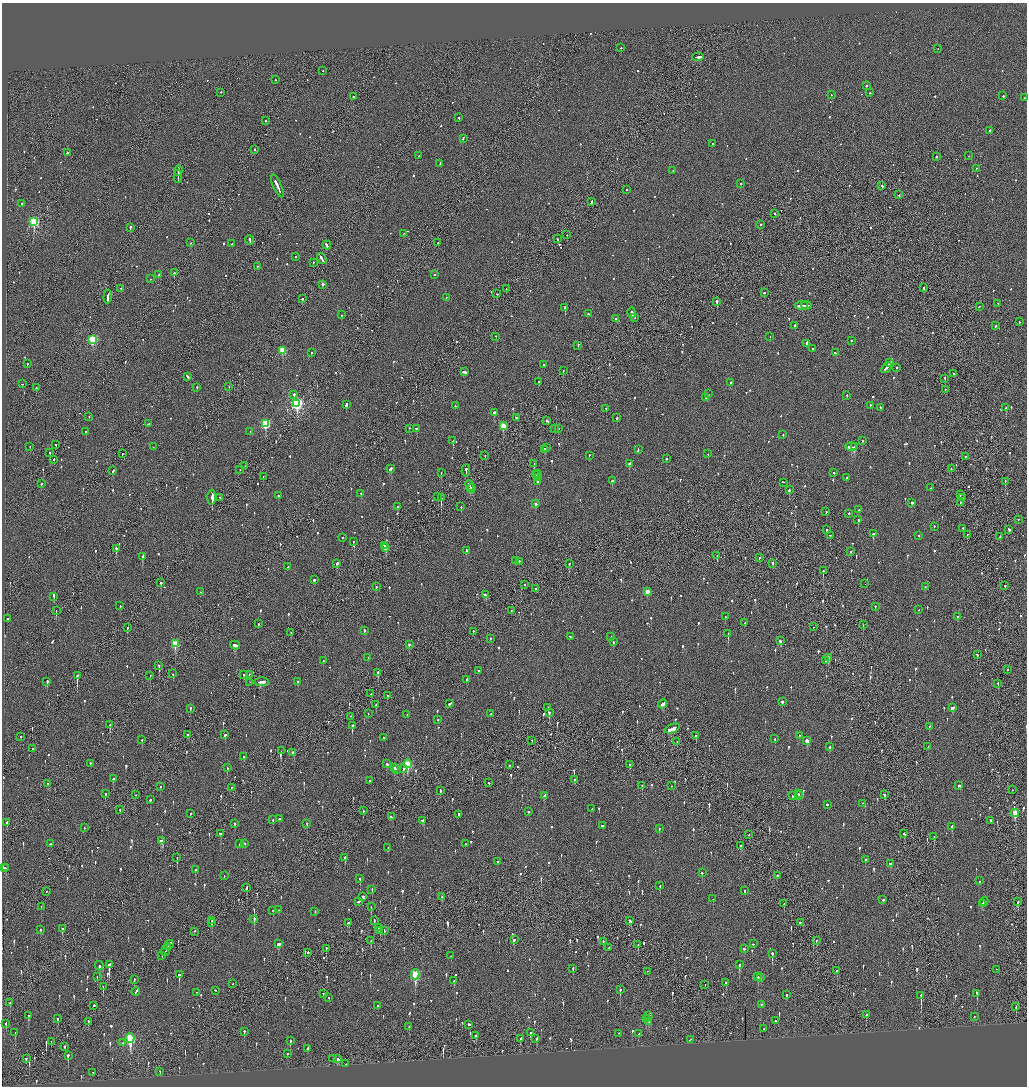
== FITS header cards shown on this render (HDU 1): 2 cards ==
NAXIS1  =                 2050
NAXIS2  =                 2168

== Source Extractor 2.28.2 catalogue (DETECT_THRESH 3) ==
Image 2050 x 2168 px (HDU 1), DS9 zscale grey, zoomed out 1/2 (1 PNG px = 2 x 2 image px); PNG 1029 x 1088 px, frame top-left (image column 2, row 2168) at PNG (2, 3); each listed source drawn as its Kron ellipse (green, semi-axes under 4 px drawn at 4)
Background -0.104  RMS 0.077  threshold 0.23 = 3 sigma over >= 5 px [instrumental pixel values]
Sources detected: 1219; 54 cannot appear on this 1/2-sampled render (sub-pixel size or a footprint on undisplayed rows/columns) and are neither listed nor drawn; of the other 1165, the 500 brightest by FLUX_AUTO listed and drawn (665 fainter detections omitted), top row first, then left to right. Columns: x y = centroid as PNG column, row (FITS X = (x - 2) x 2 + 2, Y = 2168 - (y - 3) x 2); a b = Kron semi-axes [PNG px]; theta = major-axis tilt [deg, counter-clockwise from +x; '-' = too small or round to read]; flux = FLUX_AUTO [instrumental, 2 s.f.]
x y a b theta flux
621 48 2 2 - 74
938 49 2 2 - 63
698 57 6 2 4 1800
323 71 2 2 - 48
275 80 2 2 - 79
866 86 2 2 - 45
221 93 2 1 - 160
870 93 2 2 - 77
831 95 2 2 - 75
1003 96 2 2 - 99
353 97 2 2 - 83
1024 98 2 2 - 46
459 118 2 2 - 87
265 121 2 2 - 47
990 131 3 2 - 98
463 139 2 2 - 61
712 144 2 2 - 48
254 150 2 2 - 130
67 153 2 2 - 80
419 156 2 2 - 120
969 156 2 1 - 71
936 157 2 2 - 160
440 164 4 2 - 170
976 169 2 1 - 63
178 171 5 2 - 260
673 171 2 2 - 74
178 177 7 1 89 360
740 184 2 2 - 67
277 186 12 2 -66 540
882 186 2 2 - 82
626 190 2 2 - 81
899 195 2 2 - 50
591 202 3 2 - 110
22 204 2 2 - 170
774 214 2 2 - 48
34 222 3 3 - 1700
760 225 2 2 - 71
130 228 4 2 - 150
404 234 3 1 - 61
567 235 2 1 - 53
558 239 2 2 - 48
249 241 5 2 - 160
190 243 2 2 - 45
438 243 2 2 - 99
232 244 2 2 - 52
327 245 4 2 - 180
296 257 2 2 - 63
322 259 6 2 -57 340
313 263 2 1 - 54
257 267 2 2 - 81
174 273 2 2 - 210
158 275 2 2 - 54
434 275 2 2 - 58
151 279 2 2 - 55
323 285 2 2 - 48
924 288 2 2 - 130
121 289 2 2 - 66
506 289 2 1 - 47
764 293 2 2 - 55
497 294 2 2 - 84
108 297 7 2 85 430
446 298 2 2 - 48
302 299 2 2 - 58
717 302 2 2 - 260
998 304 2 2 - 54
801 306 6 2 4 280
806 306 5 2 - 240
979 307 2 2 - 63
565 308 2 2 - 320
632 313 5 2 - 520
588 314 2 2 - 46
342 315 2 2 - 51
634 318 3 1 - 270
616 319 2 2 - 130
1019 322 2 2 - 48
795 326 3 2 - 360
995 326 2 2 - 54
496 337 2 1 - 53
770 337 2 1 - 52
93 340 3 3 - 1200
851 341 2 2 - 50
807 344 4 2 - 220
578 346 2 2 - 100
813 349 2 2 - 68
282 351 3 3 - 570
311 353 2 2 - 97
835 353 3 2 - 90
890 363 3 2 - 440
27 364 2 2 - 77
544 365 2 2 - 100
886 368 6 2 52 290
896 368 2 2 - 85
563 371 2 1 - 69
464 372 4 2 - 160
954 374 2 2 - 55
187 377 4 2 - 110
945 379 2 2 - 76
539 382 2 2 - 74
731 383 2 2 - 74
22 384 2 2 - 83
229 387 2 2 - 51
36 388 2 1 - 47
197 388 2 2 - 49
945 390 2 2 - 45
709 394 2 1 - 190
294 395 2 2 - 440
847 396 2 2 - 52
706 398 2 2 - 74
297 404 4 3 - 2900
346 405 2 2 - 260
455 406 2 2 - 55
870 406 2 2 - 130
880 408 3 2 - 110
1006 408 2 2 - 170
606 409 2 2 - 55
494 413 2 2 - 370
89 417 2 1 - 60
516 418 2 2 - 77
617 418 3 2 - 86
547 421 3 2 - 380
148 424 3 2 - 130
265 424 4 3 - 1200
503 426 3 3 - 460
409 429 2 2 - 210
416 429 2 2 - 220
554 429 2 2 - 47
558 429 2 2 - 200
86 432 2 2 - 49
250 432 2 2 - 47
783 435 2 2 - 47
453 441 2 2 - 140
862 441 2 2 - 76
56 445 2 2 - 72
30 447 2 2 - 47
153 447 2 2 - 48
851 447 5 2 - 270
854 447 3 2 - 250
546 448 2 1 - 160
545 450 3 2 - 380
638 450 4 2 - 120
50 453 3 2 - 140
122 454 2 2 - 55
708 454 2 2 - 45
485 456 2 2 - 48
589 456 2 2 - 67
966 457 2 2 - 49
666 459 2 2 - 84
54 460 2 1 - 90
534 464 2 1 - 210
629 464 3 2 - 280
245 466 2 2 - 87
390 469 3 2 - 160
951 469 2 2 - 45
240 470 2 1 - 54
113 471 2 2 - 100
466 471 6 2 85 230
441 473 2 1 - 94
834 473 2 2 - 53
537 474 2 1 - 130
536 475 2 2 - 130
263 477 2 1 - 45
539 478 2 2 - 110
847 478 2 2 - 260
613 481 3 2 - 190
537 482 2 2 - 60
1005 482 2 1 - 130
783 483 3 2 - 90
41 484 2 2 - 85
470 486 5 1 - 240
930 488 2 2 - 68
471 489 4 2 - 170
789 490 2 2 - 190
361 494 2 2 - 89
960 495 2 2 - 90
278 496 2 2 - 96
438 497 2 1 - 73
212 498 7 2 90 24000
220 498 2 2 - 200
441 498 2 1 - 350
963 498 2 2 - 87
912 503 3 2 - 180
960 503 2 2 - 59
536 504 3 2 - 84
398 507 2 2 - 340
461 507 2 1 - 50
859 510 2 2 - 83
826 512 2 2 - 47
849 514 2 2 - 53
858 520 3 2 - 180
1018 520 2 2 - 50
934 527 2 2 - 45
963 529 2 2 - 48
826 530 2 2 - 210
1009 530 3 2 - 95
873 534 3 2 - 280
967 535 2 2 - 49
830 536 2 2 - 100
919 536 2 2 - 47
1000 537 2 2 - 62
342 538 2 2 - 45
353 542 2 2 - 52
384 546 4 2 - 190
386 548 3 2 - 230
116 549 3 2 - 310
467 551 3 2 - 150
851 552 2 2 - 51
717 556 2 1 - 53
142 557 3 2 - 310
760 558 2 2 - 47
515 561 2 2 - 59
519 562 2 2 - 58
773 563 3 1 - 140
337 564 3 2 - 140
569 564 2 2 - 100
288 567 2 1 - 190
823 571 2 2 - 130
314 580 3 2 - 100
161 583 2 2 - 190
865 584 2 1 - 59
524 585 2 2 - 47
1005 586 2 2 - 63
376 587 2 2 - 72
925 587 3 2 - 60
535 589 2 2 - 53
200 592 2 2 - 47
647 592 3 2 - 180
485 595 3 2 - 85
54 597 4 2 - 140
120 606 2 2 - 77
875 607 2 2 - 60
918 610 2 1 - 77
56 611 2 1 - 86
511 611 2 1 - 130
725 617 2 2 - 57
957 617 2 2 - 65
7 619 2 2 - 75
745 623 2 2 - 47
258 624 2 2 - 52
863 625 2 1 - 61
813 627 2 1 - 130
127 628 2 2 - 100
364 631 3 2 - 120
473 632 2 2 - 61
291 633 2 1 - 50
728 634 2 2 - 340
570 637 3 2 - 120
611 637 2 2 - 45
491 639 2 2 - 52
780 641 3 2 - 130
613 642 3 2 - 53
175 644 4 3 - 580
235 645 5 2 - 150
409 645 3 2 - 71
977 655 3 2 - 120
368 658 2 2 - 46
829 658 3 2 - 160
323 661 2 2 - 59
826 661 2 2 - 49
159 666 3 2 - 250
1008 670 2 2 - 58
478 671 2 2 - 120
378 673 3 2 - 150
173 674 2 1 - 47
244 675 3 2 - 49
249 675 2 1 - 110
77 676 3 1 - 770
150 676 2 2 - 63
467 680 4 2 - 130
47 682 3 2 - 160
261 682 7 2 4 910
298 682 2 2 - 240
250 683 2 1 - 180
998 684 3 2 - 51
371 694 2 1 - 47
387 696 2 2 - 46
782 702 2 2 - 260
450 704 4 2 - 91
663 704 5 2 - 170
376 705 2 2 - 70
548 708 3 2 - 250
952 708 3 2 - 110
190 709 2 2 - 110
549 713 3 2 - 140
368 714 2 1 - 68
490 714 2 2 - 88
407 715 2 2 - 58
351 717 2 2 - 53
438 720 2 2 - 96
109 725 3 2 - 110
352 726 3 2 - 310
929 727 2 2 - 80
672 729 8 3 22 320
187 735 3 2 - 75
225 735 2 2 - 93
696 736 2 2 - 380
799 736 2 2 - 51
21 737 2 2 - 48
383 738 2 2 - 52
775 739 2 2 - 76
142 740 2 2 - 230
532 741 2 1 - 100
807 741 3 2 - 170
677 742 2 2 - 48
829 747 2 2 - 76
928 747 2 2 - 70
32 749 2 2 - 46
281 751 2 1 - 58
293 753 3 2 - 80
244 757 3 2 - 140
90 764 2 1 - 68
387 764 3 2 - 160
407 764 4 3 - 730
509 765 2 1 - 46
630 765 3 2 - 110
227 768 3 2 - 140
394 768 3 2 - 160
403 769 3 2 - 170
396 770 2 2 - 180
113 779 3 2 - 140
575 780 3 2 - 64
369 781 2 2 - 59
489 783 2 2 - 50
47 784 2 2 - 120
642 786 3 1 - 79
671 786 2 1 - 47
958 786 2 2 - 49
160 787 2 1 - 45
232 788 2 1 - 51
1012 790 2 1 - 50
440 791 3 2 - 150
105 794 3 2 - 67
798 794 2 2 - 84
135 795 2 1 - 160
884 795 3 2 - 170
545 796 3 2 - 180
793 796 2 2 - 51
799 796 2 1 - 110
150 800 2 2 - 220
862 804 2 1 - 61
827 805 2 2 - 250
592 809 4 2 - 95
120 810 2 1 - 76
363 811 2 2 - 50
528 812 2 2 - 100
1015 813 4 2 - 330
190 814 2 2 - 45
458 815 2 2 - 81
391 817 3 3 - 78
279 819 2 2 - 88
273 820 2 2 - 110
423 821 3 3 - 120
990 821 2 1 - 460
7 823 3 2 - 170
235 824 3 2 - 68
307 824 2 2 - 120
602 826 2 2 - 49
952 827 3 2 - 98
84 828 2 1 - 55
659 829 2 2 - 220
221 834 3 3 - 120
904 834 2 2 - 66
749 835 2 2 - 46
934 837 3 2 - 71
162 841 4 3 - 170
50 844 3 2 - 100
239 844 2 2 - 54
245 844 2 2 - 45
465 844 2 2 - 45
741 846 2 2 - 100
388 848 2 2 - 78
177 858 2 1 - 55
345 858 3 2 - 310
865 860 3 2 - 130
498 862 2 2 - 72
890 864 2 2 - 300
3 868 3 2 - 140
6 868 2 2 - 160
196 870 3 2 - 89
702 873 2 2 - 45
224 876 2 2 - 59
777 876 2 2 - 140
360 879 3 2 - 65
979 881 2 2 - 95
660 886 2 2 - 52
247 888 4 2 - 120
372 890 3 2 - 67
745 891 3 2 - 65
46 892 2 1 - 180
363 897 3 2 - 230
442 897 2 2 - 61
713 899 2 2 - 130
883 900 2 2 - 67
359 902 3 2 - 200
984 902 4 2 - 220
1018 902 3 2 - 140
784 904 2 1 - 87
982 904 2 1 - 91
41 907 3 1 - 49
371 907 2 1 - 64
278 910 2 2 - 93
273 911 2 1 - 47
315 912 2 2 - 74
254 920 4 2 - 180
212 921 2 2 - 65
374 921 4 1 - 91
630 921 3 2 - 170
211 923 3 1 - 130
348 923 3 2 - 73
800 923 2 2 - 310
378 928 2 1 - 47
62 929 3 2 - 180
40 930 2 2 - 57
380 931 2 1 - 65
384 931 3 1 - 100
195 932 2 1 - 57
514 940 3 2 - 87
371 941 3 2 - 100
816 941 3 1 - 98
603 942 2 2 - 50
279 944 3 3 - 120
753 944 2 2 - 200
169 945 4 2 - 150
638 945 3 2 - 49
168 947 2 1 - 120
326 948 2 2 - 62
609 948 2 2 - 70
744 949 2 2 - 63
166 950 6 1 58 350
308 953 2 2 - 130
772 954 4 2 - 230
162 956 2 2 - 52
451 956 2 2 - 49
109 965 4 2 - 420
739 965 4 2 - 150
99 966 5 3 - 110
573 969 2 2 - 54
997 970 2 2 - 83
837 971 3 2 - 100
647 972 2 1 - 92
179 975 3 2 - 150
415 975 5 3 - 1100
97 977 2 2 - 47
758 977 3 2 - 240
761 978 2 2 - 68
134 980 3 1 - 79
454 981 2 2 - 240
726 983 2 2 - 220
233 984 2 2 - 57
705 985 2 1 - 52
103 987 3 2 - 61
620 990 3 2 - 180
215 991 2 2 - 52
136 992 4 2 - 130
196 993 2 1 - 110
323 994 2 1 - 70
977 994 3 2 - 170
787 995 3 2 - 46
921 996 4 2 - 570
329 998 2 2 - 61
10 1003 3 1 - 57
761 1005 2 2 - 72
94 1006 2 2 - 200
377 1006 2 2 - 120
1016 1007 3 1 - 73
866 1015 3 2 - 52
29 1016 3 2 - 210
649 1016 2 2 - 74
974 1017 2 2 - 45
58 1019 3 2 - 87
646 1019 2 2 - 190
775 1021 2 2 - 90
88 1022 3 2 - 47
649 1022 3 2 - 49
6 1024 3 2 - 100
469 1025 2 2 - 310
409 1027 2 2 - 120
764 1029 2 2 - 55
244 1032 3 2 - 84
15 1033 3 2 - 77
530 1033 3 2 - 58
618 1033 2 2 - 48
639 1034 3 2 - 74
476 1036 2 2 - 80
130 1039 5 3 - 1700
521 1039 4 2 - 110
536 1039 3 2 - 94
690 1040 2 1 - 110
290 1041 2 2 - 49
51 1042 2 1 - 66
123 1043 3 2 - 52
65 1047 2 2 - 100
307 1049 2 2 - 240
287 1054 2 2 - 98
68 1056 2 2 - 520
26 1059 3 2 - 56
333 1059 3 1 - 51
337 1059 3 2 - 80
345 1064 2 1 - 56
160 1072 2 1 - 48
93 1073 2 2 - 61
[665 fainter detections neither listed nor drawn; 54 sub-pixel or undisplayed-footprint detections neither listed nor drawn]